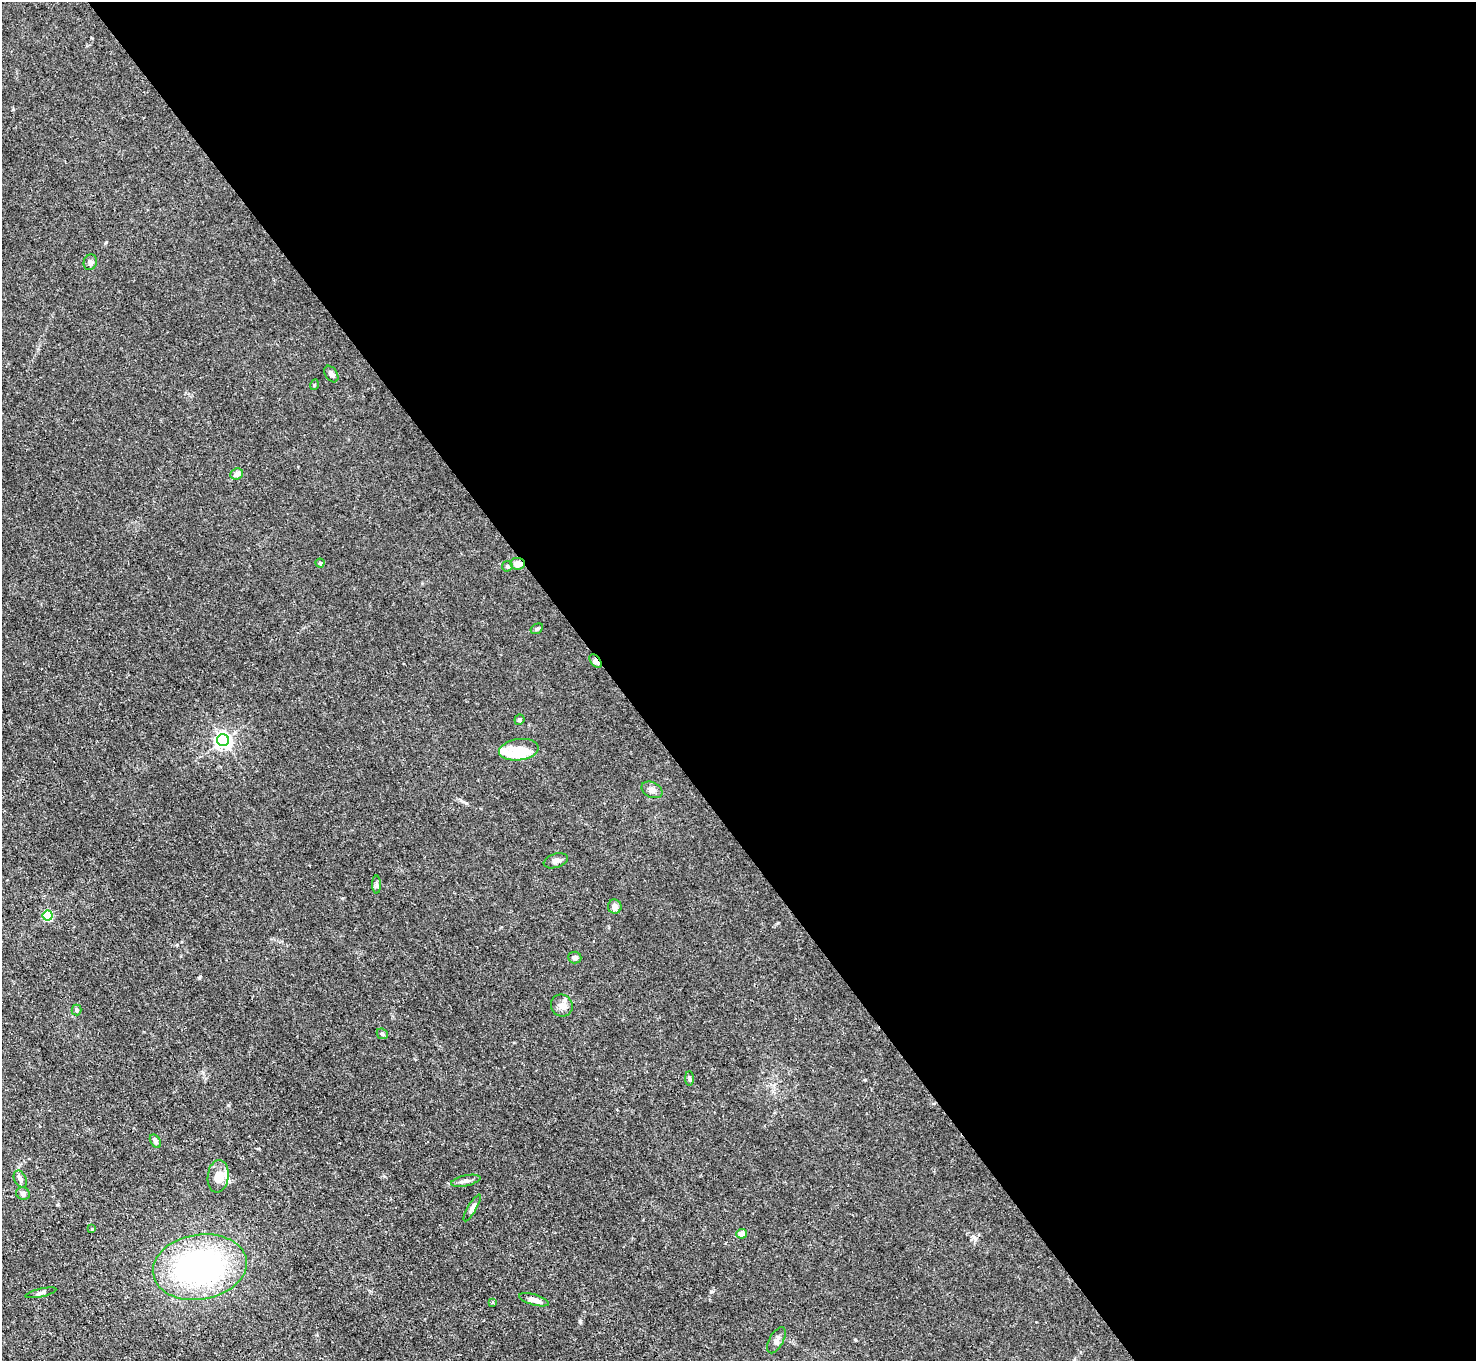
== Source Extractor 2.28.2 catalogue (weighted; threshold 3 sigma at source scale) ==
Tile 8 of 4 x 4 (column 4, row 2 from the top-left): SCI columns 4421-5894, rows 2875-4233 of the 5894 x 5887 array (HDU 1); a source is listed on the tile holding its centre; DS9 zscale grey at full resolution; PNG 1478 x 1363 px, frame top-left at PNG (2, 2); each listed source drawn as its Kron ellipse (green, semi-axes under 4 px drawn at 4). Shown black and unused: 59% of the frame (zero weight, under 3 of 4 exposures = <1% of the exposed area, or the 3 px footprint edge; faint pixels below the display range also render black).
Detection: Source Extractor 2.28.2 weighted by HDU 2 'WHT'; one run over the whole footprint, this tile lists its part. Background 0.0269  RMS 0.0028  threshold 0.0124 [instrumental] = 3 sigma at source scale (4.5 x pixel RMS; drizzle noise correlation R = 1.50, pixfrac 1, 0.05/0.05 arcsec/px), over >= 5 px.
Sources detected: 39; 2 inside a brighter object's white glare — neither listed nor drawn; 2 inside a brighter listed object's ellipse — not listed separately; the other 35 listed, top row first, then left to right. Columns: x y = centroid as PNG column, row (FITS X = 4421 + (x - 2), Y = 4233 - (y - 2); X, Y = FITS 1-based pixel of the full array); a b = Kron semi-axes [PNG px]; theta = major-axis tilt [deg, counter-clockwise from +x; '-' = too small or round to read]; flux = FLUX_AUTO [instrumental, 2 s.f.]
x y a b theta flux
90 262 8 6 70 0.73
331 374 9 6 -56 1.1
314 385 5 3 - 0.29
237 474 6 5 - 1.3
320 563 4 4 - 0.38
518 564 7 5 -5 2.7
507 566 6 5 - 0.41
537 629 7 4 30 0.41
596 661 8 5 -52 1.4
519 720 5 5 - 0.52
223 740 6 6 - 89
519 750 20 10 7 4.2
652 790 11 7 -26 1.2
556 861 12 7 17 1.2
377 885 9 4 -89 0.55
615 907 7 6 - 1.2
48 916 5 5 - 18
575 958 6 6 - 0.74
562 1006 11 10 - 1.7
76 1010 5 5 - 0.71
382 1034 6 5 - 0.42
689 1079 7 3 -89 0.41
155 1141 7 5 -58 0.73
218 1176 16 10 84 3.4
20 1179 9 6 -63 0.81
466 1181 15 5 12 1
23 1194 7 6 - 0.68
472 1208 15 4 60 0.87
92 1229 4 4 - 0.23
742 1234 5 5 - 2.2
200 1267 47 32 10 65
41 1293 15 3 13 0.6
534 1300 15 5 -16 1.9
492 1302 3 2 - 0.34
776 1340 14 7 61 1.2
Overlapping masked pixels (flux is a lower limit): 2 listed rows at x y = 518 564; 596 661
Unlisted compact peaks at least as high as the median listed source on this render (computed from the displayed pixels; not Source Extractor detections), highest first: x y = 199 978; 711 1291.